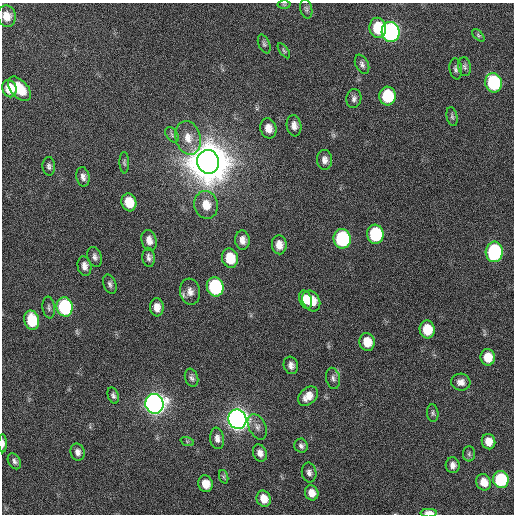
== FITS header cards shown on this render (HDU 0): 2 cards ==
NAXIS1  =                  512 / Axis length
NAXIS2  =                  512 / Axis length

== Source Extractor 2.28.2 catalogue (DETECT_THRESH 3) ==
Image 512 x 512 px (HDU 0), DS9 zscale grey, 1 PNG px = 1 image px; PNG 516 x 516 px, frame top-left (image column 1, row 512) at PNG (2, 3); each listed source drawn as its Kron ellipse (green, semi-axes under 4 px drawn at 4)
Background 47.5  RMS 7.1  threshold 21.3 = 3 sigma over >= 5 px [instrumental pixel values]
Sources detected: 78; all 78 listed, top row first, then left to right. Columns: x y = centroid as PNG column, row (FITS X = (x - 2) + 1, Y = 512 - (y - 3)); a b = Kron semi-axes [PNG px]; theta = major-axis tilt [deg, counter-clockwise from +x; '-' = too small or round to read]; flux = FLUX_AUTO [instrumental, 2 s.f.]
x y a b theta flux
284 4 6 4 -1 5.9e+02
306 9 9 6 -76 1.2e+03
7 16 11 9 -78 6.2e+03
378 28 10 8 -81 2.2e+04
391 32 10 9 - 1.7e+05
478 35 7 4 -45 7.6e+02
264 44 10 5 -68 1.2e+03
284 51 9 4 -55 8.3e+02
362 64 10 6 -64 1.7e+03
465 67 9 6 -83 1.3e+03
456 69 10 6 -82 1.6e+03
494 83 10 8 -81 5.2e+04
9 88 9 7 -70 9.7e+03
19 89 14 8 -48 1.3e+04
388 96 9 8 - 2.8e+04
354 99 9 7 82 1.9e+03
452 117 10 5 -77 1.1e+03
294 126 11 7 -81 2.9e+03
268 128 10 8 -76 4.4e+03
172 135 9 5 -55 1.2e+03
188 138 17 12 -75 7.2e+03
324 160 10 7 -86 2.6e+03
208 162 12 11 - 3.0e+06
124 163 11 5 -89 1.0e+03
49 166 9 6 -87 1.5e+03
83 177 10 6 -79 2.3e+03
129 202 9 7 -72 1.1e+04
206 205 14 11 -77 8.0e+03
375 234 9 8 - 3.9e+04
342 239 10 8 -81 5.6e+04
149 240 10 7 -77 3.8e+03
242 240 9 7 -87 3.4e+03
279 245 9 7 -85 4.2e+03
494 252 10 8 85 6.3e+04
95 257 10 7 -72 1.9e+03
149 257 9 6 -85 1.8e+03
230 258 10 8 -78 1.4e+04
84 266 10 7 -80 2.9e+03
110 284 10 6 -69 1.5e+03
215 287 10 8 -75 6.0e+04
190 292 13 10 -82 3.7e+03
306 300 9 6 -71 5.5e+03
311 301 11 8 -60 9.1e+03
65 307 9 8 - 6.2e+04
157 307 9 7 -86 4.2e+03
49 308 11 6 -83 1.3e+03
32 320 10 7 -78 1.9e+04
427 330 9 7 -81 1.2e+04
367 342 9 7 -76 7.8e+03
488 357 8 7 - 9.1e+03
291 365 9 7 -73 2.5e+03
191 378 9 6 -71 1.6e+03
333 378 10 7 -78 1.7e+03
461 382 9 8 - 2.9e+03
113 395 8 5 -69 1.3e+03
308 396 11 8 43 5.3e+03
154 404 10 9 - 4.7e+05
433 413 8 5 -84 1.0e+03
237 419 10 9 - 5.4e+05
257 427 13 8 -64 2.9e+03
217 438 11 7 -82 2.9e+03
187 441 7 4 -19 7.9e+02
488 442 8 6 -75 5.3e+03
3 443 9 3 -90 1.4e+03
301 446 7 6 - 1.5e+03
78 452 9 7 -74 2.4e+03
260 453 9 7 -69 2.9e+03
469 454 8 6 -89 1.2e+03
14 461 8 6 -60 1.5e+03
453 465 8 7 - 2.4e+03
309 473 10 7 -82 1.9e+03
224 477 7 4 -71 8.3e+02
501 480 8 8 - 3.6e+04
484 482 8 7 - 5.9e+03
206 484 8 7 - 6.6e+03
312 493 7 6 - 4.3e+03
264 499 8 7 - 5.8e+03
429 513 8 4 -1 5.3e+03
At the frame edge (FLAGS 8, measured only in part): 2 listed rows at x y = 3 443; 429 513